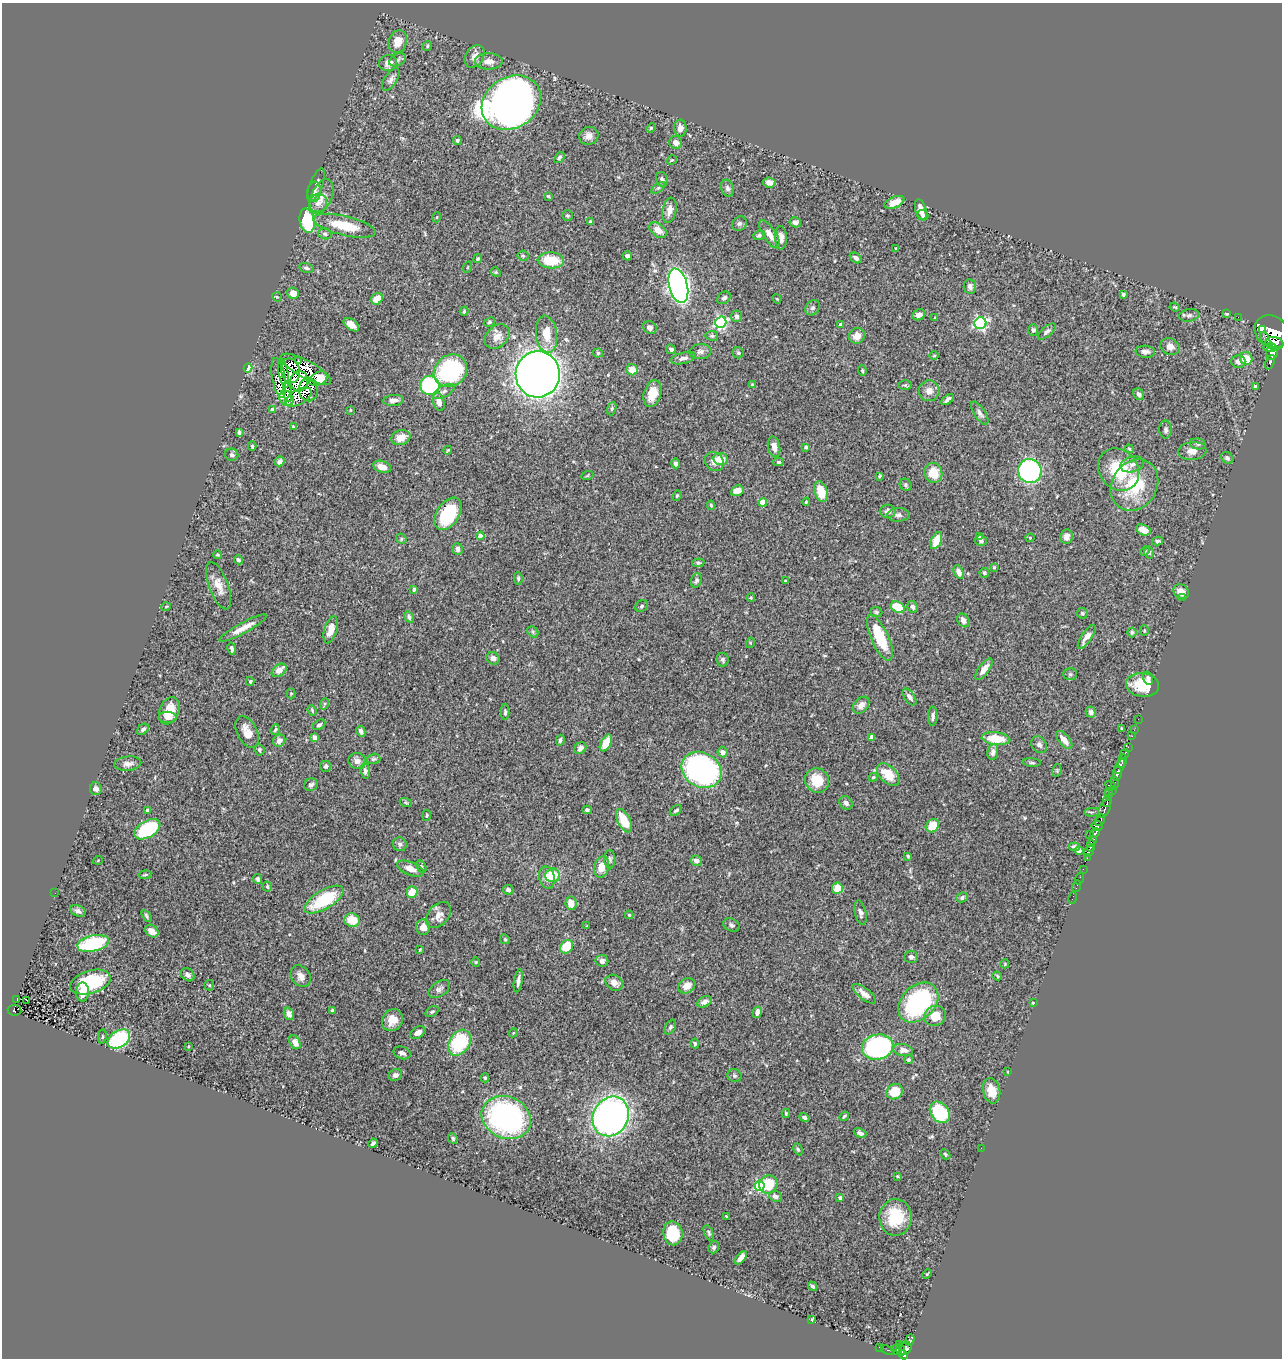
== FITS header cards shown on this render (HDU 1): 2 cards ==
NAXIS1  =                 1280
NAXIS2  =                 1356

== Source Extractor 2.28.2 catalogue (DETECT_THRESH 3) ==
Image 1280 x 1356 px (HDU 1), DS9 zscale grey, 1 PNG px = 1 image px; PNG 1284 x 1360 px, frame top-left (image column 1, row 1356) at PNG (2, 3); each listed source drawn as its Kron ellipse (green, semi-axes under 4 px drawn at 4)
Background 0.48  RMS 0.023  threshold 0.0696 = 3 sigma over >= 5 px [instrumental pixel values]
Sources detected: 410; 4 with non-positive FLUX_AUTO (blend fragments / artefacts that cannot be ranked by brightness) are neither listed nor drawn; the other 406 listed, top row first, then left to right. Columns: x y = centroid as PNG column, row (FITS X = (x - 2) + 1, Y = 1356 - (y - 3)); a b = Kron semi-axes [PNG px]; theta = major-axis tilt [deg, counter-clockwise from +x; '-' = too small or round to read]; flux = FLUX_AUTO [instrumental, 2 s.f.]
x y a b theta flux
398 41 11 9 69 20
427 46 5 4 - 2.1
475 56 12 8 57 10
397 60 9 6 30 4.6
489 61 14 8 0 11
388 63 9 8 - 10
391 79 13 6 57 6.4
511 103 31 25 32 1300
651 128 5 4 - 1.9
680 128 8 6 -88 9
589 136 10 9 - 10
457 141 4 3 - 3.6
676 142 6 6 - 9.4
559 157 6 4 51 4.3
672 160 5 3 - 1.7
662 179 7 5 -75 3.7
769 182 6 5 - 8.3
316 185 17 6 68 9.4
658 188 8 4 35 2.7
727 188 8 6 -73 4.3
314 192 10 6 83 7.1
322 196 18 10 66 18
548 196 4 4 - 1.6
894 202 10 5 23 20
318 203 9 9 - 9.1
669 210 13 7 78 11
921 210 10 5 -74 12
923 215 5 5 - 4.6
567 216 5 5 - 2.6
437 217 5 3 - 1.3
307 221 12 7 -80 81
590 221 3 3 - 2.2
795 222 6 5 - 6.6
739 224 7 6 - 3.6
345 226 32 9 -13 52
658 230 10 6 -37 15
325 234 7 5 -15 3
770 234 16 6 -57 14
759 235 6 4 23 2.8
781 238 11 6 -88 7.8
896 248 3 2 - 1.3
523 256 5 5 - 2.6
627 256 4 4 - 6.8
856 258 6 4 -34 4.1
478 259 4 4 - 2
551 260 13 8 -4 48
468 267 6 3 70 1.7
306 268 7 5 -14 3.5
496 272 5 4 - 1.9
678 286 17 9 -75 770
970 286 7 6 - 5.4
293 293 6 5 - 14
1123 294 4 3 - 2.7
277 297 5 3 - 1.7
724 298 7 5 38 4.4
377 299 6 5 - 20
777 299 5 3 - 1.3
1175 307 5 3 - 1.7
813 308 8 6 53 4.1
464 311 4 4 - 2
1227 314 4 3 - 2.1
919 315 6 5 - 10
1189 315 10 6 12 5.1
736 316 6 5 - 5
935 317 3 2 - 0.98
1238 317 2 2 - 8.1
489 322 6 4 28 2.3
721 322 6 5 - 210
980 323 6 6 - 250
351 325 9 5 -37 11
841 325 4 4 - 5.2
650 327 7 6 - 4.7
1033 330 5 5 - 3.9
1262 330 4 3 - 300
1047 331 11 5 39 4.9
1272 332 18 15 -37 4600
546 334 19 10 -82 30
497 336 14 10 42 14
712 336 6 5 - 2.8
857 336 8 7 - 13
1265 338 7 4 -64 440
1274 343 9 6 -11 1900
1170 347 10 8 -23 9.1
1270 347 7 3 -1 1000
671 349 5 4 - 5
700 352 11 7 6 6.7
1145 352 10 6 -5 6.5
1272 352 8 5 73 1400
598 353 5 4 - 2.7
738 353 5 5 - 2.5
934 355 5 3 - 1.5
683 358 13 5 13 7.4
1246 359 6 6 - 29
299 361 4 2 - 2
1238 361 7 6 - 8.2
1270 362 8 3 66 250
248 368 4 4 - 78
306 369 28 8 -28 9.9
632 370 5 5 - 23
290 371 12 9 -77 7.9
450 371 17 15 39 200
862 371 5 4 - 2.2
283 373 15 5 -78 5.9
538 374 23 22 - 2100
279 378 20 6 -80 5.3
318 379 10 6 29 34
299 381 10 9 - 2.6
752 385 4 3 - 1.8
905 385 6 5 - 2.2
430 386 10 9 - 160
1255 386 3 3 - 2.5
309 390 12 9 -90 6.3
929 391 10 10 - 11
288 392 9 3 -80 1.8
443 392 12 5 28 5.3
652 394 14 8 73 25
1139 394 6 5 - 5
298 397 14 7 29 12
286 398 8 6 -48 17
393 400 10 5 3 8
948 400 7 3 38 5
439 402 9 5 -74 10
272 409 4 4 - 7
612 409 7 4 72 2.4
350 410 3 3 - 1.8
980 413 13 5 -57 5.7
293 427 4 3 - 1.7
1166 429 9 6 -89 4.4
239 432 4 3 - 3.2
401 438 10 7 18 18
1198 444 8 5 -11 3.8
252 446 5 4 - 2
774 447 11 6 -79 8.3
806 447 4 3 - 4.9
1129 449 4 3 - 1.7
448 450 4 2 - 1.7
1192 451 14 9 5 13
232 455 7 6 - 4.3
1227 458 6 5 - 3.7
721 459 7 6 - 22
280 461 5 4 - 6.5
714 462 10 8 -46 11
779 462 5 4 - 2.7
676 463 5 4 - 5
1132 464 12 7 15 8
382 467 9 5 -18 13
1119 470 22 19 -50 74
1030 471 12 11 - 240
933 473 10 9 - 33
587 476 6 3 20 1.6
880 476 4 3 - 1.6
906 485 6 5 - 2.9
1134 485 27 22 57 79
737 491 7 5 22 13
821 491 10 6 -73 37
677 496 5 4 - 1.9
763 502 4 4 - 35
806 502 4 4 - 2
711 505 5 4 - 2.2
888 511 8 6 -1 6.8
448 514 18 11 56 99
898 515 11 6 1 5.7
1143 530 8 5 -24 16
480 536 4 4 - 12
980 536 4 3 - 2.2
1067 537 7 6 - 7.7
1030 538 4 4 - 1.5
401 539 5 5 - 2.1
981 540 6 5 - 3.6
936 541 9 5 66 24
1158 541 5 4 - 3.3
458 549 6 5 - 5.3
1145 551 5 3 - 1.4
1149 553 6 4 86 3.3
217 555 4 3 - 1.7
238 560 4 4 - 3.2
698 563 6 4 4 2.2
994 567 4 3 - 2.1
959 572 7 4 -64 9.8
984 573 5 5 - 2.6
518 578 6 4 -83 2.9
696 580 7 5 73 3.7
785 581 3 2 - 1.3
219 586 25 9 -69 19
414 589 3 3 - 4.5
1181 592 8 6 -40 12
751 598 4 4 - 1.5
1183 598 3 2 - 4.6
642 606 7 5 34 3.2
166 607 5 3 - 1.4
898 607 7 5 -28 46
913 607 6 5 - 4.1
876 612 6 5 - 2.4
1082 613 5 5 - 2.9
409 617 6 4 -53 4
963 620 7 5 -54 6.4
243 628 26 5 28 18
331 630 14 6 74 17
1144 631 5 4 - 1.9
533 632 6 4 -48 2.8
1132 632 5 4 - 2.5
1087 637 14 5 55 12
880 638 25 8 -66 57
750 643 5 3 - 1.6
232 649 6 3 -77 3.3
493 658 7 6 - 5.8
723 660 7 6 - 3.3
984 669 13 5 53 14
279 670 8 5 36 12
1070 674 7 5 0 3.5
1148 678 7 5 -76 4.6
250 681 4 4 - 2.4
1143 685 16 12 -8 41
291 693 5 4 - 1.9
909 697 10 5 -55 6.6
324 704 6 3 70 2.2
861 705 9 6 48 10
312 710 5 3 - 1.9
169 711 14 9 68 28
505 712 8 4 90 3.3
1091 712 5 5 - 4.3
933 716 9 4 88 5.2
168 717 9 5 -2 8.2
1138 719 2 2 - 9.7
319 725 7 4 31 3.7
1121 728 4 3 - 1.1
143 729 7 5 41 3.7
275 730 5 4 - 2.4
1134 730 2 2 - 8
361 731 6 4 -62 5.5
247 732 17 10 -64 22
1132 736 2 2 - 7.4
315 737 4 4 - 13
872 737 4 4 - 7.7
996 739 14 6 -6 41
560 740 5 4 - 3.8
1064 740 11 5 -51 13
279 741 6 6 - 8.2
606 743 9 5 61 31
1039 745 9 7 -51 5.5
1128 747 2 2 - 10
580 748 6 5 - 8.5
259 750 6 5 - 3.9
723 752 5 5 - 7.3
993 752 8 5 82 6.3
1124 754 5 3 - 130
373 759 7 5 15 2.8
357 761 9 8 - 8
1122 761 7 3 78 260
1032 763 9 3 -5 2.5
128 764 13 7 6 8
326 766 5 5 - 3.4
1120 767 8 4 60 400
702 770 21 17 -30 430
1057 770 6 4 80 2.1
365 771 7 5 -83 4.9
1117 774 7 3 79 590
888 775 13 8 -45 35
873 777 4 4 - 2
817 780 12 11 - 38
1115 782 6 4 -83 110
311 785 7 6 - 4.7
1110 785 6 3 -21 240
96 789 6 6 - 6.8
1112 790 4 3 - 23
1109 794 4 3 - 97
1107 801 6 3 79 210
406 803 6 4 -20 1.9
846 803 7 6 - 5.7
1104 809 10 5 62 400
147 810 4 3 - 7.6
587 810 4 4 - 3.5
676 810 7 4 33 2.7
1091 812 7 3 5 1.8
427 815 6 3 84 1.9
1100 820 6 3 58 410
624 821 13 6 -63 46
932 826 7 6 - 35
1097 826 6 5 - 1000
147 829 14 8 31 95
1095 833 5 3 - 420
1089 834 2 2 - 10
1093 841 4 3 - 370
400 844 7 6 - 4.2
1091 846 6 3 88 300
1074 847 5 4 - 3.7
1079 851 4 4 - 16
1089 851 6 3 51 270
908 856 4 3 - 1.8
1087 858 2 2 - 14
610 859 9 5 -87 4
98 860 5 3 - 1.2
696 861 6 5 - 7.1
421 867 7 4 -61 2.7
601 867 10 7 76 20
410 869 14 6 -22 12
1083 869 2 2 - 4.9
145 875 6 3 9 2
552 875 7 7 - 32
547 877 11 8 -77 12
1080 878 6 2 72 20
257 879 5 4 - 4.3
1077 886 6 2 71 7.8
267 887 5 4 - 2.6
837 888 5 5 - 25
508 890 5 4 - 5.2
412 892 6 5 - 28
55 893 2 2 - 1.1
962 897 6 5 - 3.6
1072 898 6 2 71 4.6
324 900 22 9 31 93
571 903 6 5 - 15
78 911 8 5 -25 6
861 913 12 5 -76 6.3
438 915 15 10 49 13
629 915 4 4 - 1.9
147 916 6 3 -59 2.9
352 920 8 7 - 30
731 925 8 6 -25 4.4
587 926 3 2 - 1.2
423 927 8 7 - 11
152 931 7 5 -42 11
505 939 5 4 - 2.1
93 943 16 8 13 130
567 947 7 6 - 38
420 950 4 3 - 1.5
911 957 7 6 - 4.7
602 961 6 6 - 6.3
476 962 4 4 - 1.4
1005 964 4 3 - 1.5
188 975 7 6 - 5.9
301 976 12 9 -50 10
997 976 5 4 - 2
518 981 11 3 80 6.6
90 982 21 11 16 88
614 983 9 7 -32 10
209 985 5 5 - 2
687 986 9 7 31 13
439 989 12 7 35 5.8
83 992 9 6 90 16
864 994 14 5 -38 11
17 999 3 3 - 3.1
27 1000 3 2 - 1.4
704 1002 7 5 30 6.4
918 1002 23 16 44 190
1033 1003 3 3 - 2.9
14 1010 7 5 -9 76
332 1010 3 3 - 2
432 1012 7 5 35 2.9
757 1012 6 4 78 6.8
289 1014 6 5 - 7.6
935 1016 11 10 - 22
392 1020 11 10 - 17
670 1027 8 5 60 3.4
418 1032 8 5 30 8.5
513 1033 4 3 - 1.3
102 1036 7 3 81 1.8
119 1039 12 8 33 120
295 1042 7 5 -59 10
459 1043 14 10 56 110
695 1044 5 4 - 2.7
189 1046 4 2 - 1.2
878 1047 16 12 12 290
903 1050 10 6 -11 12
402 1053 9 6 -19 6.6
909 1060 4 4 - 2.6
1008 1072 3 2 - 1
395 1075 7 5 25 5.6
734 1076 7 6 - 3.1
485 1078 4 4 - 2
991 1091 13 8 -76 21
895 1092 8 7 - 37
940 1112 12 8 -52 91
786 1114 4 3 - 2.2
611 1116 20 17 61 690
844 1116 5 3 - 1.9
804 1117 5 4 - 3.1
506 1118 25 21 -23 330
860 1133 7 4 -24 5.3
453 1138 5 4 - 3.2
373 1143 5 3 - 3.2
981 1148 2 2 - 2.5
798 1149 6 4 -62 2.3
945 1154 5 4 - 2.7
897 1176 4 3 - 1.4
768 1184 9 9 - 49
760 1186 5 5 - 120
775 1196 7 5 -22 5
840 1198 4 3 - 3.9
726 1216 3 3 - 1.4
895 1217 18 16 89 60
673 1233 12 9 -81 63
709 1233 8 4 -68 2.7
714 1247 6 5 - 3.4
741 1258 8 4 49 8.4
927 1274 5 3 - 1.6
812 1286 5 3 - 3.3
812 1319 4 2 - 1.2
910 1340 6 4 73 200
899 1344 2 2 - 17
879 1347 2 2 - 5.2
905 1349 7 5 40 390
888 1350 7 3 -19 10
896 1350 6 4 -41 190
901 1350 6 4 -73 190
904 1355 5 4 - 340
At the frame edge (FLAGS 8, measured only in part): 1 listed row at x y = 1272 332
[4 non-positive-flux detections neither listed nor drawn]